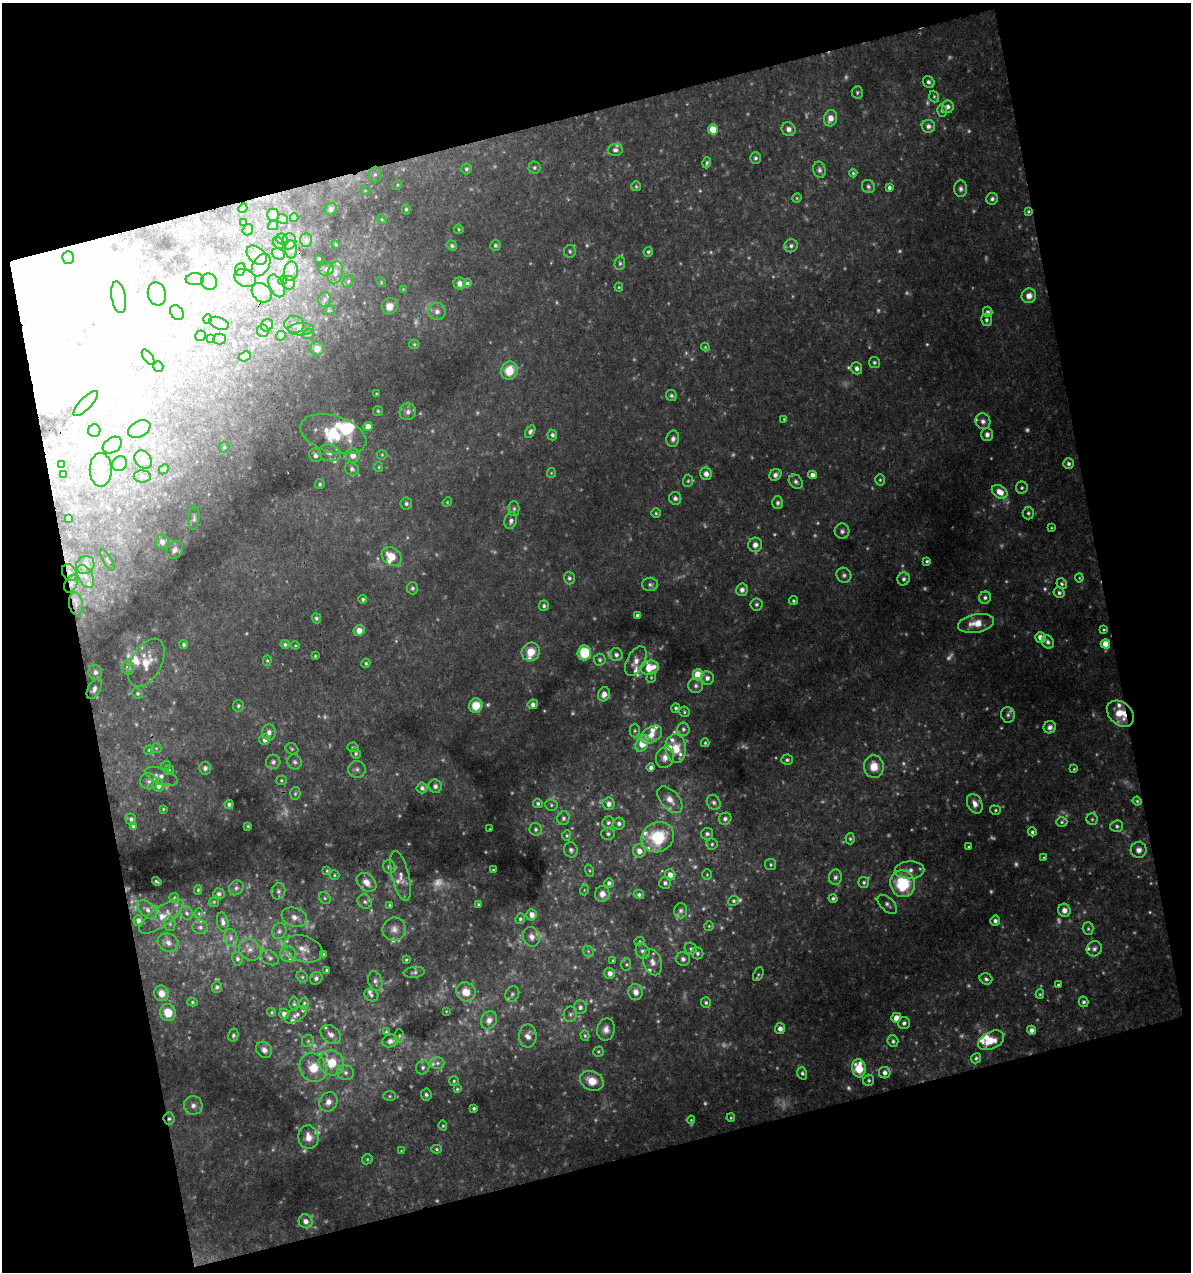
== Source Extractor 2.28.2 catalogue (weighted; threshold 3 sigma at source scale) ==
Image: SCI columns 21-1209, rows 1-1270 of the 1225 x 1270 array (HDU 1 of 3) = the unmasked area's bounding box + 8 px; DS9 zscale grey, full resolution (1 PNG px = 1 image px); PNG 1193 x 1274 px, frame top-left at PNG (2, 3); each listed source drawn as its Kron ellipse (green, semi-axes under 4 px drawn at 4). Shown black and unused: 31% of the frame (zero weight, under 2 of 3 exposures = <1% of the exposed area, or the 3 px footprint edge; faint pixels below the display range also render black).
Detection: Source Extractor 2.28.2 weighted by HDU 2 'WHT'. Background 0.0611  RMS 0.0053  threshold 0.0236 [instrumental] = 3 sigma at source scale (4.5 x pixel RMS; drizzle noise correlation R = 1.50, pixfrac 1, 0.0396/0.0396 arcsec/px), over >= 5 px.
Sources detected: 651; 124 too faint to see at this stretch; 53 inside a brighter object's white glare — neither listed nor drawn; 48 inside a brighter listed object's ellipse — not listed separately; the other 426 listed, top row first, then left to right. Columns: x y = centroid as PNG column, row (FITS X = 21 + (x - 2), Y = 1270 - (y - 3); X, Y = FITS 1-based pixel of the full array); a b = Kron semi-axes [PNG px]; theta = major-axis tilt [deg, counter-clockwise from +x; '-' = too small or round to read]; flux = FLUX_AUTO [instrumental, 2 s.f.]
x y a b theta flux
929 82 6 5 - 2
857 92 6 5 - 1
934 97 6 4 -70 0.85
948 107 6 6 - 2.6
942 111 6 5 - 1.1
830 118 8 6 74 5
928 126 7 6 - 2.1
713 129 5 5 - 13
789 129 7 6 - 2.8
615 150 7 6 - 2
756 158 6 5 - 1.3
707 163 5 4 - 1.1
534 168 6 6 - 1.1
466 169 5 5 - 1.2
819 170 8 6 -76 1.7
853 173 4 4 - 0.73
375 175 8 6 88 1.7
397 185 5 4 - 0.65
636 186 5 5 - 0.76
868 186 7 6 - 1.5
889 188 4 4 - 1.7
961 189 8 6 -88 1.9
365 191 5 3 - 0.46
797 198 5 4 - 0.61
992 199 6 6 - 1.5
243 208 5 4 - 0.62
331 209 6 5 - 1.7
406 209 5 4 - 1
1028 211 4 4 - 0.81
273 215 6 6 - 2.9
294 218 4 3 - 0.67
283 219 5 5 - 1.4
382 219 5 4 - 0.69
244 223 3 3 - 0.82
273 225 5 4 - 1.2
459 229 5 5 - 0.86
248 230 6 5 - 0.97
282 239 5 5 - 1
306 240 7 6 - 1.3
289 241 8 7 - 2.3
279 243 6 5 - 0.95
336 244 4 3 - 0.56
495 245 5 5 - 1.1
452 246 5 4 - 1.1
791 246 7 6 - 1.7
291 249 9 6 -89 1.9
570 251 6 5 - 1.1
648 252 5 4 - 1.2
278 254 7 5 -22 1.2
257 255 11 8 -39 3.3
68 257 6 5 - 15
319 259 3 2 - 0.49
620 263 7 5 78 1.1
261 265 12 7 58 10
240 269 6 5 - 0.98
326 269 7 6 - 1.9
291 271 10 7 82 2.6
335 273 11 7 74 3.4
245 278 11 8 -23 3.2
195 279 9 6 2 2.2
283 280 5 3 - 0.56
348 281 7 5 69 1.1
209 282 8 7 - 20
381 282 5 4 - 0.61
289 283 7 6 - 1.3
460 283 6 6 - 3.1
467 283 4 3 - 1.9
277 286 12 7 -64 3
619 287 4 4 - 0.59
403 289 3 3 - 0.35
262 293 11 8 -40 4.4
157 294 12 9 -78 6.4
1029 296 7 7 - 4.4
119 297 16 7 -80 4.5
325 300 7 6 - 1.5
389 306 8 8 - 5.6
329 310 6 4 19 0.8
437 311 9 8 - 2.8
988 312 5 5 - 1.9
177 313 8 6 -54 1.8
208 319 5 3 - 0.64
986 320 6 5 - 1.5
219 323 10 6 -21 3.2
294 324 10 8 -10 2.3
267 325 6 5 - 3.4
301 329 13 6 2 2.4
263 331 6 5 - 1.9
308 334 6 5 - 0.88
201 336 5 5 - 1.1
281 336 5 4 - 0.77
211 338 3 3 - 0.99
220 339 6 5 - 0.96
414 344 5 5 - 0.81
705 347 4 4 - 0.53
317 349 7 7 - 3.9
245 356 6 4 21 3
148 357 9 4 -54 1.2
874 362 5 5 - 1.1
158 366 5 5 - 1
857 368 6 5 - 2
509 371 9 8 - 12
376 394 3 3 - 0.56
671 396 6 5 - 1.2
86 403 16 5 46 3.6
378 411 5 5 - 0.79
408 412 8 8 - 2.7
784 419 4 4 - 0.56
983 421 8 7 - 2.3
368 426 4 4 - 6.2
139 429 12 8 27 2.7
94 431 6 6 - 1.3
530 431 7 4 58 1.6
333 434 34 18 -17 30
552 435 5 5 - 1.7
987 435 6 5 - 2.3
673 439 8 6 79 2.1
112 445 10 7 33 3.3
224 447 5 5 - 0.89
329 453 11 8 -12 3.4
315 455 7 6 - 2.2
353 455 7 7 - 4.6
382 455 5 5 - 0.72
143 460 10 7 -49 2.8
62 464 4 3 - 1
119 464 8 7 - 1.8
1069 464 5 5 - 1.7
379 467 5 4 - 0.66
164 469 6 4 46 0.78
352 469 7 6 - 2
101 470 17 11 -90 6.6
551 473 5 4 - 0.56
64 474 3 2 - 0.47
706 474 6 6 - 3
775 475 6 5 - 2.4
812 475 4 4 - 3
142 476 8 6 -2 1.7
880 480 5 5 - 0.94
688 481 6 5 - 0.95
796 482 8 6 -46 1.6
320 484 5 4 - 0.96
1022 488 6 6 - 1.1
1000 492 8 6 -35 7.2
675 498 6 6 - 1.7
447 502 5 4 - 0.61
778 503 6 5 - 1.4
406 504 6 6 - 1.2
514 509 7 5 -89 1.3
656 513 5 4 - 0.81
1028 513 6 5 - 1.3
68 518 3 3 - 0.5
194 518 11 5 83 1.6
511 521 8 6 73 2.2
1051 528 4 3 - 0.56
842 531 7 7 - 1.8
162 542 7 6 - 2.9
755 545 7 7 - 3.1
175 550 9 7 55 2.9
392 557 11 8 -40 9.6
107 560 12 3 -61 0.95
927 561 4 3 - 0.91
85 565 10 8 42 5.4
69 572 9 7 -62 2.6
844 575 8 7 - 1.7
85 576 12 7 -62 3.7
569 578 6 5 - 1.2
1079 578 4 4 - 0.57
904 579 6 6 - 1.7
71 584 9 6 63 2.6
650 584 8 7 - 1.6
1062 584 5 5 - 1
412 588 6 5 - 1.2
742 590 6 5 - 2.1
1059 593 5 5 - 1.3
985 598 6 5 - 1.7
363 599 4 4 - 1.1
793 601 4 4 - 1
76 604 11 7 -80 3
756 604 6 6 - 1.2
544 606 5 5 - 1.2
638 616 4 4 - 2.2
316 618 5 4 - 1.1
976 623 18 9 11 9.1
1104 630 3 3 - 0.83
359 631 5 5 - 5.9
1040 637 5 5 - 4.6
1048 642 7 6 - 1.7
285 644 5 4 - 1
1105 644 5 4 - 7.9
184 645 4 4 - 1.3
295 645 4 4 - 0.53
531 652 9 9 - 8.5
584 653 7 7 - 28
616 655 6 6 - 2.2
315 656 3 3 - 0.68
267 660 5 4 - 0.75
600 660 6 6 - 1.1
636 661 16 8 62 5
146 663 26 15 61 12
366 663 5 4 - 0.84
128 668 7 6 - 2.9
649 668 9 7 14 14
95 672 7 7 - 2.6
698 675 5 5 - 16
651 677 6 4 71 0.74
707 678 7 6 - 2.9
696 686 7 7 - 2
94 689 11 6 61 2.8
137 693 5 5 - 0.93
604 694 7 6 - 3.4
533 704 5 4 - 1.7
476 705 7 6 - 9.5
238 706 6 5 - 1.3
676 708 5 4 - 1.1
684 712 5 5 - 0.89
1120 714 15 11 -40 11
1008 715 8 7 - 1.6
1050 727 6 6 - 2.2
683 729 6 6 - 1.4
635 731 7 5 89 0.96
269 732 8 7 - 2.9
651 735 12 7 32 6
265 740 5 5 - 3.2
642 743 9 5 61 15
705 743 4 3 - 0.74
353 747 5 4 - 0.78
156 748 5 5 - 0.74
676 748 14 10 -85 11
292 749 7 5 -28 0.94
149 750 5 4 - 0.59
356 753 5 5 - 1.2
665 757 10 9 - 4.1
787 760 5 5 - 1.2
273 762 7 7 - 1.8
295 762 8 7 - 1.7
166 765 5 3 - 0.5
874 766 11 10 - 9.9
205 768 6 6 - 1.6
651 768 4 4 - 1.8
357 769 8 8 - 2.2
1074 769 3 3 - 0.57
169 770 5 5 - 0.76
161 776 17 7 -21 3.6
281 780 5 5 - 0.88
149 781 9 8 - 2
158 785 6 5 - 4
435 786 7 6 - 2
422 788 5 5 - 2
295 793 6 5 - 0.94
670 800 16 9 -47 5.9
1137 801 4 4 - 0.75
714 802 8 6 -58 2
538 803 5 4 - 1.2
229 804 4 4 - 1.1
609 804 6 6 - 2.9
975 804 10 7 -64 4.1
551 805 6 5 - 1.1
163 809 3 3 - 0.64
995 810 5 4 - 0.83
563 818 7 6 - 1.5
131 819 5 5 - 1.7
725 819 6 6 - 1.8
1092 819 5 5 - 1
1062 822 5 5 - 0.95
608 823 6 5 - 1.4
619 824 6 5 - 1.7
248 826 4 3 - 0.68
1117 826 6 5 - 1.2
133 827 4 3 - 1.3
490 829 3 2 - 0.4
535 829 6 6 - 1.5
1032 832 4 3 - 1.2
608 834 6 6 - 1.6
707 834 6 5 - 1.7
567 836 5 4 - 0.75
658 837 16 14 29 30
850 839 6 4 -87 0.98
712 844 6 5 - 1.1
969 847 3 3 - 0.69
571 850 8 6 -69 1.7
1139 850 8 8 - 3
639 851 7 6 - 4.5
1044 857 3 3 - 0.49
771 864 5 5 - 0.98
389 867 7 6 - 1.6
493 870 3 3 - 0.62
910 870 15 9 1 4.2
327 871 3 3 - 0.59
590 871 6 3 -71 0.69
334 875 5 4 - 0.72
670 875 6 5 - 3.9
707 875 5 4 - 0.72
401 876 26 8 -76 4.9
835 877 7 6 - 1.8
157 881 5 3 - 0.79
366 882 11 8 -41 5.1
864 882 5 5 - 1.2
609 883 5 4 - 1.8
665 883 6 6 - 1.4
903 884 13 12 - 33
236 888 8 7 - 1.7
198 890 4 4 - 0.73
584 890 5 3 - 0.57
278 891 8 7 - 1.7
219 894 5 5 - 1.6
602 894 8 7 - 3.9
639 894 5 4 - 1.3
174 898 5 4 - 0.71
325 898 6 5 - 1
833 898 4 4 - 1.2
734 901 5 5 - 1.2
214 902 5 5 - 0.82
365 902 7 6 - 1.6
479 904 3 3 - 0.85
887 904 12 6 -43 2
389 905 4 4 - 0.65
147 910 11 7 -42 2.7
1064 910 6 6 - 3.5
681 911 7 6 - 1.6
187 913 7 6 - 1.4
199 913 5 3 - 0.57
532 915 5 5 - 4.2
162 917 26 9 35 8.2
294 917 13 9 -20 4.2
520 919 5 4 - 1
138 920 5 4 - 2.5
995 921 5 5 - 2
223 922 10 5 -79 2.4
170 923 7 5 -89 1.2
709 926 5 5 - 0.69
200 927 8 7 - 1.8
394 929 12 11 - 4.1
1088 929 6 5 - 1.1
279 931 8 7 - 1.8
532 937 10 8 -71 3.5
231 938 9 6 -79 2.2
639 941 5 4 - 0.61
168 942 10 9 - 3.1
303 949 20 13 -18 7.1
691 949 6 5 - 1
1094 949 8 7 - 1.9
250 950 12 10 -43 4.1
588 951 6 4 -47 1.1
643 951 8 6 -64 2.1
697 953 6 6 - 1.3
288 954 8 8 - 3.1
323 955 4 4 - 1.8
270 958 9 6 -33 1.8
237 959 7 5 -78 1.7
683 959 7 7 - 1.9
406 960 3 3 - 0.68
613 961 4 3 - 0.69
652 962 13 9 -72 4.1
626 964 6 5 - 0.84
327 970 3 3 - 0.97
414 972 10 5 7 1.5
610 973 5 5 - 3.2
758 974 7 4 63 0.83
302 977 6 5 - 0.93
316 978 6 6 - 1.5
986 979 6 5 - 1.5
375 981 10 7 -70 2.2
1058 985 3 3 - 0.78
217 987 6 5 - 1.2
466 992 10 9 - 7.6
636 992 8 7 - 4
161 993 8 7 - 4.5
512 994 8 6 59 1.5
1040 994 5 4 - 0.71
371 995 7 6 - 1.4
192 1002 5 4 - 0.86
1083 1002 5 5 - 1.3
304 1003 6 4 74 0.9
706 1003 5 5 - 1.1
294 1004 7 4 -89 0.99
580 1007 7 6 - 2
446 1011 3 2 - 0.43
272 1012 4 4 - 0.68
168 1013 8 8 - 9.7
284 1014 5 5 - 3
570 1014 7 6 - 1.5
296 1015 12 6 33 2.4
896 1018 5 5 - 5.5
489 1020 9 8 - 4
904 1023 6 6 - 1.7
606 1029 11 8 79 3.5
780 1029 5 5 - 2.6
1032 1030 4 4 - 2.4
386 1032 4 3 - 0.65
233 1035 6 5 - 1.2
331 1035 11 8 -39 3.4
399 1036 6 4 -85 0.87
528 1036 11 8 -90 3.6
585 1036 5 4 - 0.78
991 1040 14 8 27 8.9
308 1041 6 6 - 1.1
390 1041 8 6 20 2.5
893 1041 6 5 - 1.3
264 1050 8 7 - 3.2
598 1051 5 5 - 0.71
976 1058 5 4 - 1.2
331 1063 13 12 - 14
437 1063 7 6 - 1.7
423 1067 7 6 - 1.5
313 1068 15 13 -56 13
859 1068 9 7 -82 16
345 1073 8 7 - 2.5
802 1073 6 4 -72 1.3
885 1073 6 5 - 2.5
869 1080 6 5 - 1
454 1081 5 5 - 0.83
592 1081 12 9 -25 8.8
457 1089 4 4 - 0.66
426 1095 6 5 - 1.4
390 1096 6 5 - 0.84
328 1102 10 8 57 4.5
193 1105 9 9 - 3.2
474 1108 3 3 - 1
731 1118 4 3 - 0.61
169 1119 6 5 - 1.3
691 1120 4 3 - 0.49
443 1126 5 4 - 0.73
308 1137 12 10 -82 7.2
437 1149 5 4 - 0.89
401 1151 4 4 - 0.43
367 1159 5 5 - 0.8
306 1221 7 6 - 3.5
Overlapping masked pixels (flux is a lower limit): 5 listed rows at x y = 1028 211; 69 572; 71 584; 1120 714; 169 1119